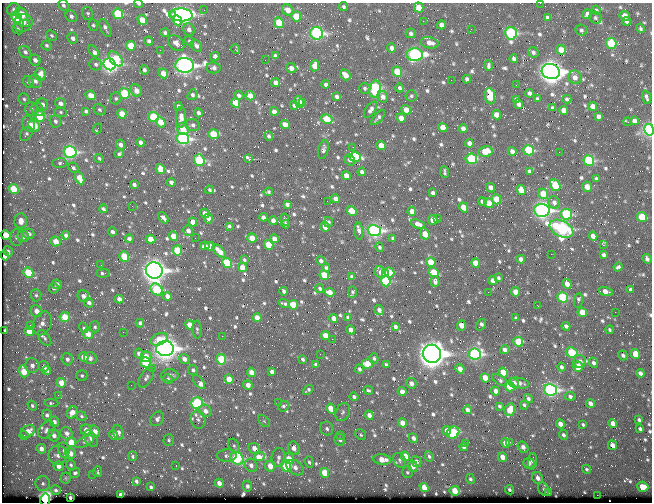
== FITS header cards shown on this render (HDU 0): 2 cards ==
NAXIS1  =                  650 / Width of table row in bytes
NAXIS2  =                  500 / Number of rows in table

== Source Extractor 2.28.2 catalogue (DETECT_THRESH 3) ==
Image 650 x 500 px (HDU 0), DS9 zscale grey, 1 PNG px = 1 image px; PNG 654 x 504 px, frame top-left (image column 1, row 500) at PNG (2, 3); each listed source drawn as its Kron ellipse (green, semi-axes under 4 px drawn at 4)
Background 353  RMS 1.2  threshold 3.59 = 3 sigma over >= 5 px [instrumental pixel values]
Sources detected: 836; of the 836, the 500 brightest by FLUX_AUTO listed and drawn (336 fainter detections omitted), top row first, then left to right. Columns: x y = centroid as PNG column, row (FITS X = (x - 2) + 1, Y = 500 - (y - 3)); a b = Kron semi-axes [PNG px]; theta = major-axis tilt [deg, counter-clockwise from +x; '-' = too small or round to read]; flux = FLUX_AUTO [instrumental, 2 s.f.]
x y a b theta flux
540 3 2 2 - 230
139 4 4 3 - 170
63 5 6 5 - 200
343 7 5 4 - 160
419 7 5 4 - 960
13 9 6 6 - 190
204 10 2 2 - 140
288 10 6 5 - 830
596 10 5 4 - 160
88 13 7 5 -74 150
21 14 7 5 -48 1400
118 14 5 5 - 4300
172 14 3 2 - 420
587 14 5 4 - 370
181 15 11 6 -3 30000
71 16 6 5 - 230
296 16 5 5 - 2000
625 16 5 4 - 640
547 17 4 3 - 180
16 18 5 4 - 4400
595 18 6 5 - 170
142 20 5 4 - 1000
177 20 5 4 - 1600
423 21 2 2 - 470
626 21 4 3 - 210
23 23 9 8 - 530
279 23 5 4 - 1700
27 24 3 2 - 160
93 25 6 5 - 160
441 25 4 4 - 470
105 28 10 4 -66 320
640 28 5 4 - 140
18 29 5 5 - 190
189 29 6 5 - 330
471 29 2 2 - 140
581 30 6 5 - 200
165 32 4 4 - 200
317 33 6 6 - 15000
411 33 5 5 - 210
511 33 6 6 - 9000
51 35 6 4 -43 140
73 38 5 5 - 330
149 41 4 4 - 220
189 41 5 4 - 150
176 43 9 6 -44 400
430 43 9 5 -14 580
611 43 5 5 - 3800
47 45 5 4 - 140
131 46 5 4 - 1400
196 46 7 5 -50 330
392 48 4 4 - 490
236 49 5 4 - 170
160 50 2 2 - 600
561 50 5 4 - 760
94 51 6 3 -58 680
25 52 6 5 - 250
533 52 5 5 - 210
415 54 8 6 -1 18000
215 56 5 4 - 340
275 56 4 4 - 200
116 59 9 5 -47 3600
514 59 4 3 - 230
35 60 6 5 - 380
265 60 2 2 - 180
96 64 6 6 - 230
110 64 6 5 - 27000
185 65 9 7 -3 44000
314 66 5 4 - 890
489 66 5 3 - 190
214 68 7 5 -7 300
291 68 5 5 - 520
144 70 5 4 - 250
551 71 9 7 -16 66000
397 72 5 5 - 2400
163 73 5 4 - 830
40 74 6 5 - 770
345 75 6 4 -49 820
575 77 7 6 - 450
467 79 4 4 - 300
451 80 2 2 - 430
35 81 7 6 - 330
28 82 6 5 - 240
276 83 5 4 - 510
326 84 4 4 - 250
516 85 2 2 - 240
365 88 6 5 - 170
399 88 4 4 - 230
375 89 8 5 81 9300
136 90 7 5 -63 690
124 93 5 5 - 4000
529 93 4 4 - 300
90 95 5 4 - 760
193 95 6 4 55 210
239 95 4 4 - 250
250 96 5 4 - 870
337 96 4 4 - 260
411 96 5 5 - 150
490 96 8 5 -82 2200
383 97 6 5 - 380
646 97 7 3 -70 220
116 98 6 5 - 170
24 99 6 5 - 170
516 99 3 3 - 170
537 99 4 3 - 160
567 99 4 4 - 180
299 102 6 4 -64 480
303 102 3 3 - 460
60 103 6 5 - 330
236 103 5 4 - 1900
42 104 6 5 - 320
519 104 5 4 - 330
294 105 4 4 - 170
178 106 4 3 - 230
592 106 4 4 - 520
553 108 4 3 - 190
31 109 7 6 - 260
38 109 7 6 - 260
99 110 6 5 - 150
371 110 9 5 56 300
406 110 5 4 - 810
564 110 4 4 - 610
86 111 4 3 - 210
60 112 6 5 - 150
274 112 4 4 - 620
198 113 4 3 - 280
122 114 5 4 - 1300
496 115 4 4 - 730
40 116 5 5 - 2700
598 116 4 4 - 260
153 117 5 5 - 3900
181 117 10 5 87 500
378 117 9 3 49 220
401 118 5 4 - 760
327 119 6 4 -30 2400
55 121 6 5 - 230
634 121 4 4 - 400
161 122 5 4 - 1400
628 122 4 2 - 360
28 124 8 6 -69 460
193 125 7 6 - 260
285 125 5 4 - 720
34 126 6 5 - 1700
98 128 5 2 - 200
443 128 5 4 - 1100
183 129 6 5 - 1400
463 129 4 4 - 450
649 130 5 5 - 16000
26 134 8 5 54 220
213 134 5 5 - 2600
269 136 4 3 - 210
183 139 6 5 - 14000
140 142 4 4 - 420
469 143 4 4 - 410
120 145 5 4 - 340
381 146 5 4 - 1100
353 147 2 2 - 220
323 149 9 5 78 290
529 150 5 5 - 5100
485 151 7 5 12 1200
512 151 4 4 - 420
70 152 6 6 - 13000
559 152 2 2 - 370
119 154 4 3 - 160
355 157 6 5 - 4800
99 158 5 4 - 150
249 159 3 3 - 2800
471 159 5 5 - 4800
199 160 6 5 - 6900
350 160 6 4 -58 270
589 160 5 5 - 6600
60 163 7 5 1 190
73 168 5 4 - 190
160 169 5 4 - 1400
530 171 4 4 - 330
362 172 4 4 - 260
445 172 6 3 -86 140
346 176 4 4 - 720
80 178 6 4 -66 1200
596 179 4 3 - 170
171 182 4 4 - 290
134 185 4 3 - 200
555 185 6 5 - 2800
587 187 5 5 - 1000
491 188 5 4 - 440
14 189 5 4 - 1800
209 190 4 3 - 150
521 190 5 4 - 1200
268 192 4 3 - 150
433 193 4 3 - 230
543 194 5 5 - 1500
336 199 4 4 - 530
496 199 5 4 - 1700
327 201 2 2 - 170
482 201 4 3 - 260
554 202 6 5 - 320
489 203 5 4 - 1400
287 204 4 3 - 220
132 206 2 2 - 170
464 207 5 4 - 1000
103 209 4 3 - 150
542 210 8 6 -4 26000
352 211 5 4 - 1800
412 211 4 4 - 530
205 213 5 4 - 430
566 214 6 5 - 6600
263 217 4 4 - 330
642 217 5 4 - 2500
163 218 6 3 -50 280
208 218 5 4 - 600
438 218 3 2 - 140
285 219 6 4 -78 280
433 220 5 4 - 1100
21 221 7 6 - 760
273 221 4 4 - 420
193 222 5 4 - 940
328 222 5 4 - 180
286 224 4 3 - 180
418 224 7 4 -23 500
229 226 4 3 - 150
325 227 5 4 - 1200
561 229 13 8 -27 16000
374 230 6 5 - 21000
188 231 5 5 - 430
359 231 9 4 -83 440
112 232 4 3 - 250
29 234 6 5 - 320
425 234 6 4 -64 1400
6 235 5 4 - 2000
66 235 4 4 - 290
23 236 6 5 - 450
173 236 5 4 - 1200
593 236 4 4 - 540
17 237 8 6 89 310
195 238 2 2 - 250
252 238 5 4 - 1100
393 238 4 3 - 150
129 239 4 4 - 240
150 239 5 4 - 1100
274 239 4 4 - 480
56 241 5 4 - 930
269 245 5 4 - 2100
603 245 3 2 - 890
205 246 5 4 - 350
210 246 5 4 - 880
379 247 5 4 - 170
177 250 5 4 - 2300
8 251 5 3 - 210
219 251 8 4 -44 990
551 254 2 2 - 900
603 255 4 3 - 290
5 256 4 4 - 690
124 256 5 4 - 2400
521 259 4 4 - 380
647 259 5 4 - 230
244 260 4 3 - 140
321 261 5 4 - 300
431 262 5 4 - 1700
227 263 5 4 - 3700
476 263 5 4 - 1100
101 265 2 2 - 150
242 267 4 4 - 860
618 267 4 3 - 170
326 268 4 3 - 170
154 270 8 8 - 57000
380 272 6 5 - 580
389 272 5 5 - 1700
433 272 5 4 - 1400
28 273 5 4 - 3100
103 273 7 3 2 180
385 274 4 3 - 740
324 275 5 4 - 2200
352 277 4 4 - 310
498 278 4 3 - 150
493 280 4 4 - 330
385 281 5 5 - 4700
435 281 5 4 - 260
57 284 5 5 - 350
567 284 5 4 - 540
54 288 5 5 - 180
320 289 5 4 - 160
631 289 4 3 - 210
157 290 7 5 -40 4700
284 291 4 3 - 230
329 292 5 4 - 810
352 292 6 4 90 170
488 292 2 2 - 450
515 292 5 4 - 890
606 292 7 4 -17 580
36 295 6 5 - 170
83 296 6 5 - 440
167 296 4 4 - 430
563 297 5 5 - 5200
119 299 4 4 - 460
578 300 7 4 81 200
89 303 5 4 - 350
284 304 6 3 -19 160
293 305 5 4 - 2000
538 306 3 2 - 390
379 310 5 4 - 350
37 311 6 5 - 740
582 312 5 4 - 1500
615 312 2 2 - 250
65 317 5 5 - 2000
348 317 4 3 - 200
257 318 4 4 - 690
334 318 4 4 - 580
516 318 4 3 - 140
42 323 12 9 65 580
140 323 4 4 - 200
30 325 3 2 - 140
190 325 5 4 - 1100
461 325 5 4 - 1100
481 325 6 4 54 240
566 326 4 3 - 210
95 327 5 5 - 180
395 327 4 4 - 200
84 328 5 4 - 170
5 330 3 3 - 140
197 330 9 4 -89 150
351 330 4 4 - 630
610 330 4 3 - 140
29 331 5 4 - 1100
123 332 2 2 - 340
88 334 5 5 - 950
222 336 2 2 - 620
325 336 5 4 - 1100
45 338 9 5 -54 270
159 339 9 5 22 1300
332 339 2 2 - 330
518 342 5 4 - 2200
165 349 9 7 1 49000
505 350 5 4 - 370
572 353 6 5 - 3800
139 354 5 4 - 340
320 354 2 2 - 140
432 354 9 9 - 84000
475 354 6 5 - 13000
635 354 5 4 - 1600
623 355 5 4 - 230
84 357 5 4 - 980
146 357 5 5 - 940
90 358 6 6 - 310
374 358 5 4 - 160
67 359 6 5 - 310
184 359 5 5 - 420
221 359 5 4 - 3800
303 359 4 3 - 170
145 362 5 5 - 4100
580 362 6 6 - 380
593 363 5 4 - 260
367 364 5 5 - 1500
32 365 7 6 - 410
316 365 4 3 - 260
386 365 4 3 - 160
44 366 5 5 - 360
561 367 4 4 - 210
578 367 5 5 - 1700
152 369 2 2 - 160
359 369 4 4 - 170
460 369 5 4 - 630
46 370 5 4 - 290
193 370 5 4 - 210
24 371 6 4 -72 1700
251 372 5 4 - 840
272 372 4 4 - 420
503 372 5 4 - 1600
640 373 4 4 - 310
170 375 9 6 2 330
82 376 5 5 - 150
146 378 11 5 57 260
485 378 5 4 - 1100
168 379 5 4 - 180
229 379 5 4 - 1300
500 380 8 4 -35 190
199 382 8 4 -51 630
61 383 5 4 - 1100
411 383 5 5 - 410
514 383 6 4 -53 410
519 383 10 5 -13 360
131 385 2 2 - 170
248 385 5 4 - 490
510 386 5 4 - 2300
308 390 6 3 39 200
368 390 5 3 - 140
550 390 6 6 - 17000
495 391 4 4 - 390
402 392 4 4 - 680
58 395 2 2 - 390
570 396 5 4 - 260
354 397 4 3 - 200
528 399 5 4 - 190
279 402 2 2 - 230
51 403 7 4 -4 150
197 403 6 5 - 7400
590 404 5 4 - 450
524 405 4 3 - 170
32 406 5 4 - 140
283 406 5 5 - 200
499 406 4 3 - 150
331 409 5 4 - 1400
467 410 4 3 - 360
510 410 6 5 - 1400
205 411 6 6 - 510
72 412 6 5 - 710
343 412 9 7 66 270
47 415 5 5 - 230
369 415 4 4 - 480
81 416 5 4 - 160
157 419 8 6 53 310
198 420 9 7 -79 380
639 420 3 3 - 150
264 421 7 4 -45 140
54 422 5 5 - 320
402 423 5 4 - 770
613 423 4 4 - 520
560 424 4 4 - 610
583 425 4 3 - 140
327 429 7 6 - 280
640 429 3 3 - 180
46 430 10 7 50 370
86 430 5 5 - 620
28 431 7 5 33 970
95 431 6 5 - 920
447 431 5 4 - 390
118 432 7 5 -68 400
453 432 7 5 41 4300
67 433 7 6 - 360
24 435 4 4 - 150
54 435 6 5 - 460
114 435 5 4 - 270
341 435 3 3 - 140
361 435 6 5 - 140
563 435 5 4 - 200
413 438 5 4 - 290
91 439 9 6 -59 310
169 440 6 5 - 150
340 440 6 5 - 320
71 442 5 4 - 1700
85 442 10 4 26 190
510 442 3 2 - 260
466 443 2 2 - 250
505 443 5 4 - 850
612 445 5 4 - 410
234 446 7 5 -62 170
464 447 4 3 - 250
523 447 6 5 - 360
254 448 6 5 - 690
294 448 7 5 -66 610
41 449 5 4 - 490
64 450 8 5 -78 270
70 453 5 5 - 620
58 455 9 9 - 550
133 456 5 3 - 170
227 456 10 6 2 270
405 456 5 4 - 1200
429 456 5 4 - 170
259 457 5 4 - 2300
279 457 9 7 84 390
502 457 5 4 - 610
237 458 7 6 - 6600
289 459 5 5 - 930
382 460 9 5 -7 990
399 460 8 6 -59 250
532 461 8 4 86 250
309 462 6 4 -70 170
416 462 5 5 - 390
529 463 5 5 - 390
71 465 5 4 - 140
251 465 7 6 - 400
59 466 5 5 - 500
176 466 3 2 - 180
270 466 5 5 - 970
286 466 5 5 - 3700
413 466 5 5 - 630
295 468 9 6 -35 490
586 469 4 4 - 160
97 472 5 3 - 140
407 472 6 5 - 140
75 473 5 4 - 180
324 473 5 4 - 1600
93 474 2 2 - 240
66 478 5 5 - 140
538 478 6 5 - 470
470 479 5 4 - 150
136 481 4 3 - 200
43 483 7 7 - 320
219 483 4 4 - 480
247 486 5 4 - 260
151 487 3 3 - 150
424 487 5 4 - 1100
643 487 6 5 - 1400
544 489 7 5 -59 160
56 490 5 5 - 210
509 490 5 4 - 180
455 491 5 4 - 1300
548 492 4 3 - 190
121 495 4 4 - 510
597 495 2 2 - 1500
70 498 3 3 - 270
45 500 6 5 - 19000
At the frame edge (FLAGS 8, measured only in part): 5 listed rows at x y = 540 3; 139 4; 181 15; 649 130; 45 500
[336 fainter detections neither listed nor drawn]